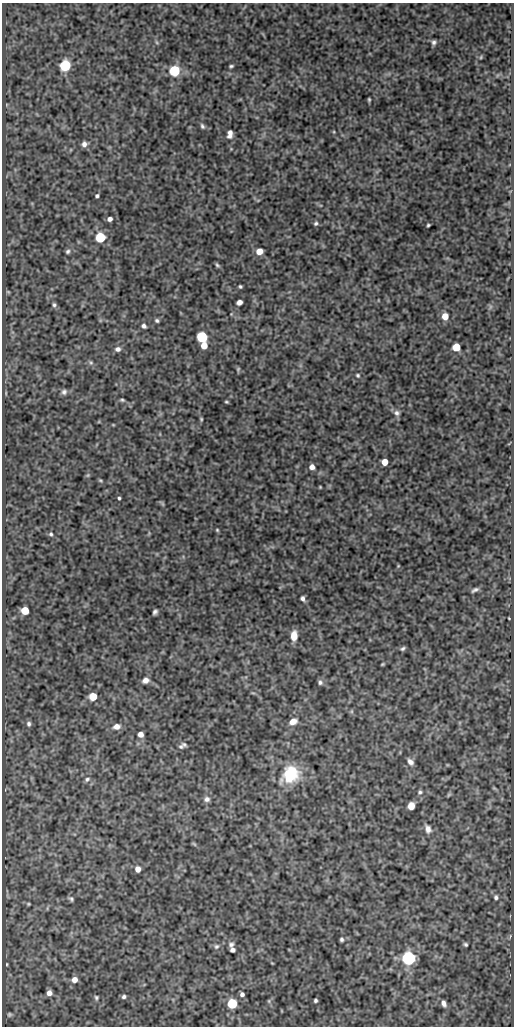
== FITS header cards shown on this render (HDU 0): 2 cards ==
NAXIS1  =                  512
NAXIS2  =                 1024

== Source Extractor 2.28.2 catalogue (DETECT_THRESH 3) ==
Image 512 x 1024 px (HDU 0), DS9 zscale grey, 1 PNG px = 1 image px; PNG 516 x 1028 px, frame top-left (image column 1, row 1024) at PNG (2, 3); no overlay
Background 86.7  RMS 0.51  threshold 1.54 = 3 sigma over >= 5 px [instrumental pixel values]
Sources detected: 95; all 95 listed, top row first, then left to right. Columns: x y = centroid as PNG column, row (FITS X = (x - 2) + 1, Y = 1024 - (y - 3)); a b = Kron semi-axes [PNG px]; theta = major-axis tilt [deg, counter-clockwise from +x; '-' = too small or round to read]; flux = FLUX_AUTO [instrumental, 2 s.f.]
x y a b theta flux
156 42 6 4 -70 45
434 42 6 4 79 88
481 57 5 4 - 39
65 65 6 6 - 3600
231 66 4 3 - 49
175 70 6 6 - 2700
369 99 3 3 - 40
202 126 7 5 -62 71
230 134 9 5 83 180
84 144 6 6 - 140
97 196 3 3 - 61
110 219 5 4 - 120
316 223 5 5 - 63
428 225 3 3 - 44
100 237 6 6 - 2800
68 251 7 5 45 71
259 251 5 5 - 380
217 265 6 4 -45 57
240 286 3 3 - 48
8 292 6 3 -19 37
239 302 5 4 - 190
54 305 6 5 - 71
490 307 7 4 72 63
445 316 6 5 - 440
157 321 5 4 - 65
144 326 6 5 - 89
202 337 6 6 - 3600
204 346 6 5 - 420
456 347 5 5 - 990
118 349 7 6 - 130
91 362 7 5 -45 69
238 369 6 4 66 42
358 375 5 5 - 54
64 392 7 6 - 100
122 400 5 4 - 51
226 402 4 3 - 39
397 413 8 8 - 130
201 419 4 3 - 39
384 462 5 5 - 450
312 467 5 5 - 180
100 480 5 4 - 42
320 487 3 2 - 30
119 498 3 3 - 48
163 504 7 4 -71 46
217 530 4 4 - 36
51 534 6 5 - 61
398 566 5 3 - 28
475 590 9 4 26 92
303 598 6 4 -71 100
25 611 6 5 - 930
155 612 5 4 - 86
509 618 3 2 - 25
294 636 10 6 87 410
403 648 6 4 33 64
382 664 3 2 - 35
145 680 7 5 21 170
320 682 6 6 - 84
93 696 5 5 - 770
293 721 9 7 24 250
29 724 7 6 - 85
117 726 9 7 9 210
140 734 5 5 - 220
184 744 7 5 -27 57
181 747 7 5 -8 71
410 762 8 5 -50 140
290 774 18 14 43 1600
87 779 7 6 - 79
494 788 6 4 -33 38
420 792 6 5 - 66
449 795 7 4 45 42
207 799 8 7 - 120
411 806 6 6 - 320
428 829 10 7 -69 180
194 844 7 4 -44 43
138 869 6 5 - 210
496 897 6 5 - 77
71 899 7 5 -71 69
28 904 4 3 - 35
342 939 4 4 - 66
231 944 7 6 - 110
466 944 4 3 - 55
216 946 7 6 - 89
232 950 5 4 - 110
408 958 6 6 - 9000
7 964 3 2 - 25
74 980 6 5 - 250
49 993 5 5 - 170
242 994 4 4 - 99
124 997 5 4 - 69
96 998 6 5 - 57
315 1000 4 3 - 61
269 1001 6 3 -72 35
444 1003 8 5 -67 140
232 1004 6 5 - 2700
9 1014 5 5 - 50